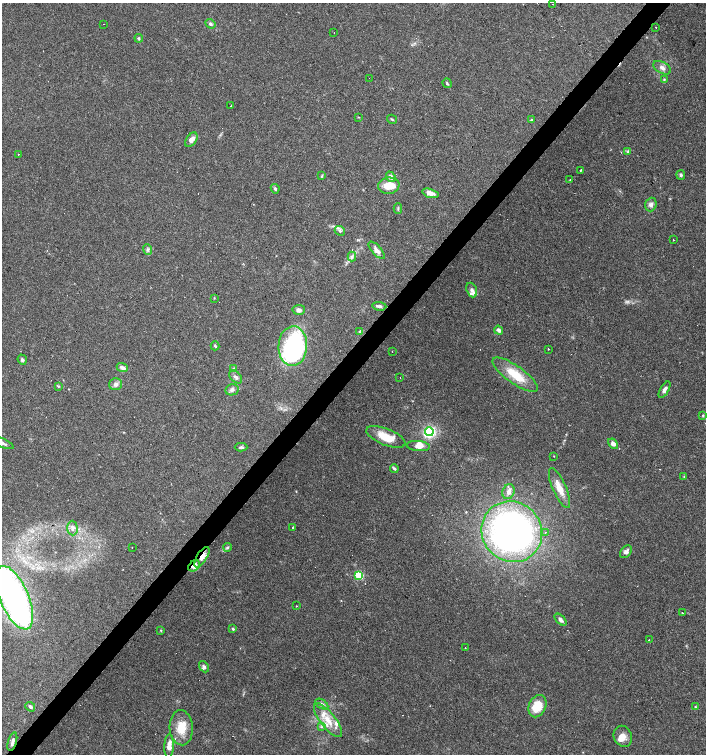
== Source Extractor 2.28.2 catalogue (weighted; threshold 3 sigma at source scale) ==
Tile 7 of 4 x 4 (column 3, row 2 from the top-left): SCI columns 2978-4385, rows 3008-4510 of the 6020 x 6013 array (HDU 1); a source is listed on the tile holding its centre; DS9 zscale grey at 2 x 2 block average (1 PNG px = mean of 2 x 2 image px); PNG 708 x 756 px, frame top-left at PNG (2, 3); each listed source drawn as its Kron ellipse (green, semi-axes under 4 px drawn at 4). Shown black and unused: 4% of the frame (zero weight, under 3 of 4 exposures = <1% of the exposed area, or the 3 px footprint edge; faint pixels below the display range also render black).
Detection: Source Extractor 2.28.2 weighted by HDU 2 'WHT'; one run over the whole footprint, this tile lists its part. Background 0.0878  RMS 0.0058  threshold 0.0263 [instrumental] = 3 sigma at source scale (4.5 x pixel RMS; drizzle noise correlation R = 1.50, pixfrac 1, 0.0396/0.0396 arcsec/px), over >= 5 px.
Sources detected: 114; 12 cosmic-ray / hot-pixel residue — neither listed nor drawn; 9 inside a brighter listed object's ellipse — not listed separately; the other 93 listed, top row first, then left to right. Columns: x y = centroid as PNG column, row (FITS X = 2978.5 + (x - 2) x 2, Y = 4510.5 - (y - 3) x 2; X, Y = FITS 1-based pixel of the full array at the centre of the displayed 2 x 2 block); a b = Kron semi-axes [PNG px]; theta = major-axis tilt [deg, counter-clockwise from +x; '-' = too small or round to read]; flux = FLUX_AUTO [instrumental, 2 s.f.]
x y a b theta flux
552 4 2 2 - 1.1
104 24 2 2 - 2.2
210 24 5 4 - 3.3
656 27 2 2 - 0.98
334 33 2 2 - 1.4
139 38 4 3 - 1.8
662 68 10 5 -28 6.9
369 78 2 2 - 0.76
664 80 3 3 - 1.5
447 83 5 3 - 1.7
231 105 2 2 - 1.6
359 117 3 2 - 0.73
392 119 5 2 - 1.6
532 120 3 2 - 1.3
191 140 8 5 55 8.5
628 151 3 3 - 1.6
18 154 2 2 - 1.8
580 170 2 2 - 2.9
681 175 5 4 - 2.3
322 176 4 3 - 1.3
391 177 5 4 - 5.9
570 179 2 2 - 0.93
389 186 10 8 8 20
275 189 4 3 - 2.9
430 193 8 4 -16 9.8
651 205 7 5 72 5.3
398 208 5 2 - 1.4
340 231 5 4 - 3
673 240 2 2 - 1.8
147 249 5 4 - 2.8
377 250 11 4 -48 8.1
352 257 5 3 - 2.9
472 290 7 5 -69 5
214 298 3 2 - 0.74
379 306 7 4 -5 4.1
299 310 6 5 - 5.4
499 330 5 3 - 4.8
360 331 4 3 - 1.9
215 346 4 3 - 1.8
293 346 20 14 88 210
548 349 2 2 - 5
392 351 2 2 - 1.9
22 360 5 4 - 3.3
122 368 6 3 -22 5.3
233 369 4 3 - 1.9
515 375 27 9 -35 38
236 377 7 5 -44 3.9
400 378 2 2 - 1
116 384 6 6 - 5.1
58 386 3 2 - 1.2
232 390 7 5 10 4.3
665 390 9 4 60 5
703 415 3 3 - 1.1
429 432 4 4 - 130
386 437 20 8 -21 27
2 443 13 4 -23 6.4
613 444 6 4 -43 6.2
418 446 11 5 -5 8.1
241 447 6 3 -1 2.5
554 456 3 2 - 0.58
394 468 4 3 - 2.7
684 477 3 2 - 1.1
559 488 22 6 -66 18
509 492 8 6 68 6.4
293 527 2 2 - 2.1
72 528 7 5 -88 6.1
512 532 31 29 -45 610
545 532 2 2 - 0.93
228 547 4 3 - 2
132 548 2 2 - 0.73
626 552 7 5 51 5
202 557 11 5 58 9.7
194 566 6 5 - 11
359 575 3 3 - 79
14 598 34 14 -66 460
296 606 2 2 - 0.65
682 613 2 2 - 3.5
560 620 7 4 -46 5.5
233 629 3 2 - 1.8
161 630 3 2 - 1
649 640 2 2 - 1.2
465 648 2 2 - 1.2
204 667 6 4 -52 3.3
322 704 7 4 -34 4.2
537 706 11 8 65 32
30 707 5 4 - 3.2
695 707 3 2 - 0.81
328 720 20 7 -52 23
322 727 4 2 - 1.5
181 728 17 11 -85 26
623 736 11 9 -66 11
12 742 9 3 74 5.5
169 746 12 4 88 11
Overlapping masked pixels (flux is a lower limit): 3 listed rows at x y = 202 557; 194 566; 12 742
Isophote crosses this tile's border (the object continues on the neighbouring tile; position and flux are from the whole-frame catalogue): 2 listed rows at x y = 2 443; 14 598
Diffuse or blended objects may show on this block-average render without a row.